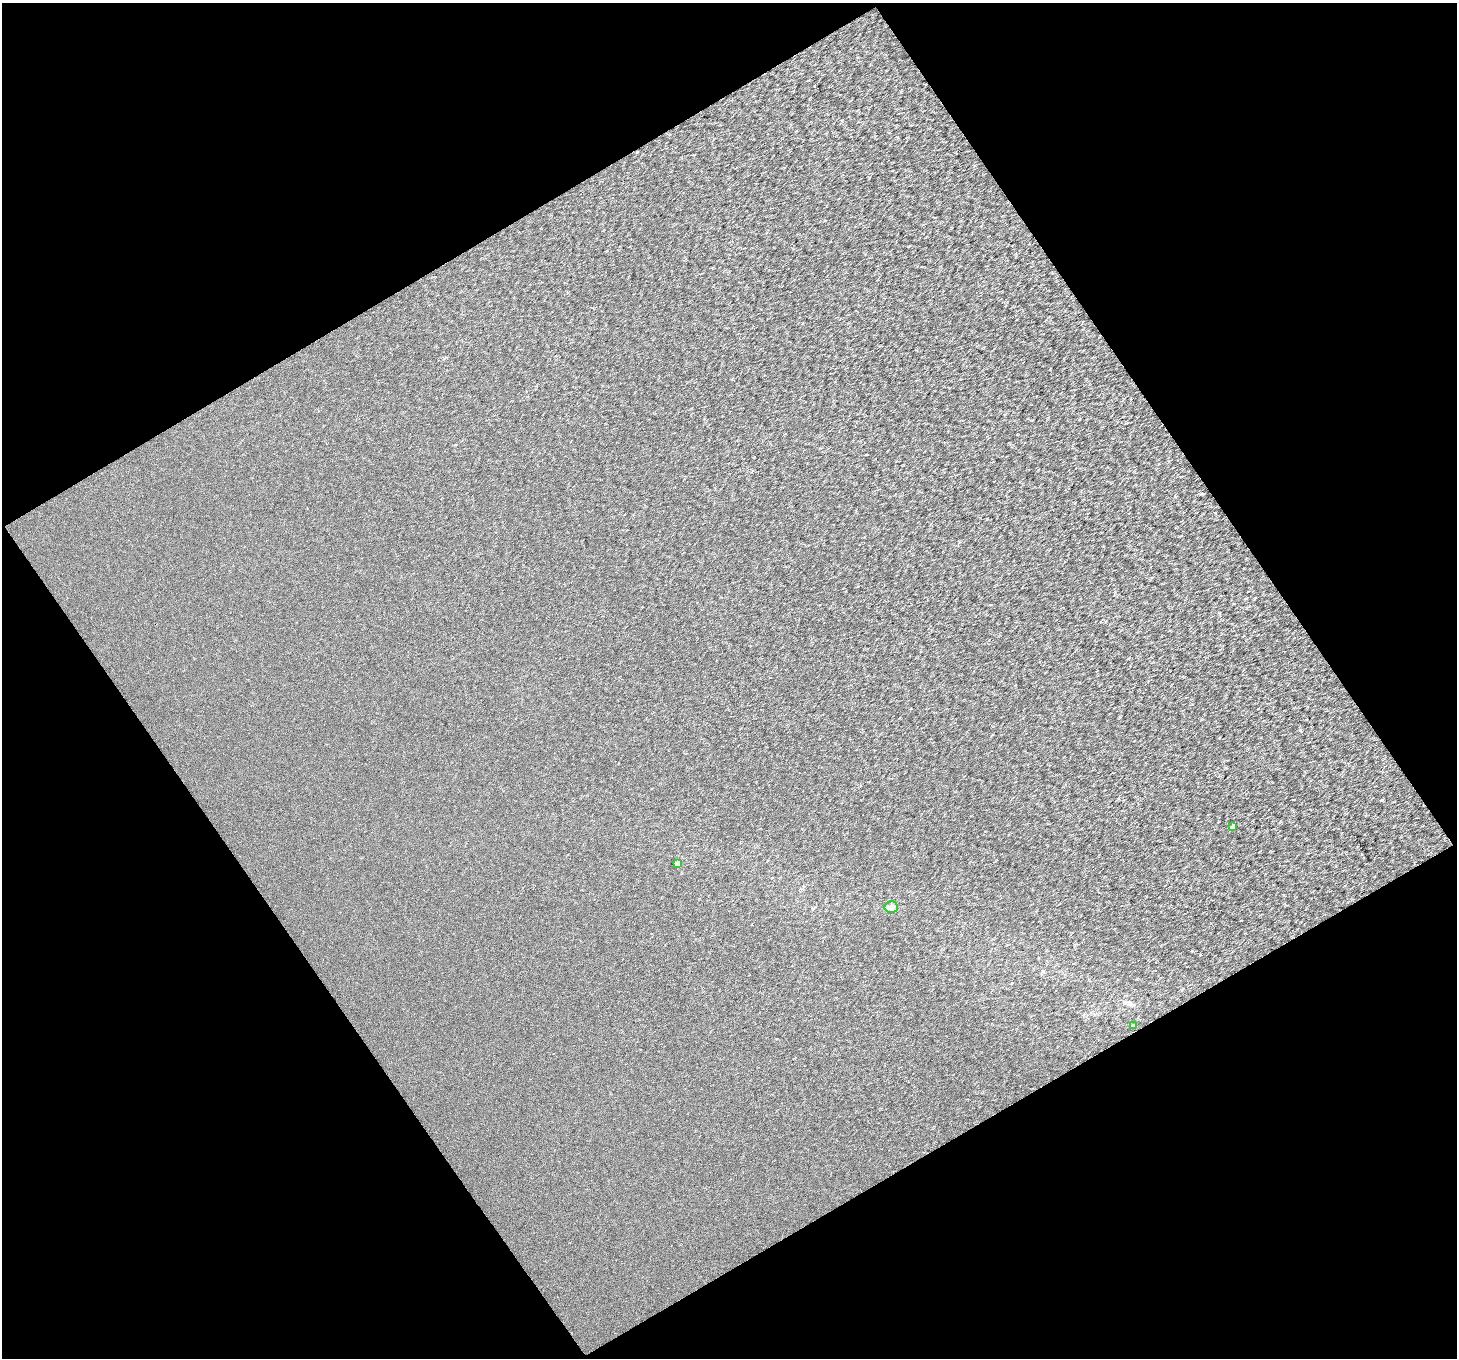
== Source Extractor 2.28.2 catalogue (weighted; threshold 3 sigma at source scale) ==
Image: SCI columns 1-2909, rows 89-2799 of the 2912 x 2870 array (HDU 1 of 3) = the unmasked area's bounding box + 8 px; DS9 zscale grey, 2 x 2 block average (1 PNG px = mean of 2 x 2 image px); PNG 1459 x 1360 px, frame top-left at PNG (2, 3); each listed source drawn as its Kron ellipse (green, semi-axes under 4 px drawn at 4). Shown black and unused: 48% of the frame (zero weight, under 3 of 4 exposures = <1% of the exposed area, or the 3 px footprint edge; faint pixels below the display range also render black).
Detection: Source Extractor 2.28.2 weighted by HDU 2 'WHT'. Background 6.93e-04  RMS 0.0049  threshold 0.0219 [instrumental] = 3 sigma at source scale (4.5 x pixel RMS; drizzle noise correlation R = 1.50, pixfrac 1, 0.0396/0.0396 arcsec/px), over >= 5 px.
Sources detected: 4; all 4 listed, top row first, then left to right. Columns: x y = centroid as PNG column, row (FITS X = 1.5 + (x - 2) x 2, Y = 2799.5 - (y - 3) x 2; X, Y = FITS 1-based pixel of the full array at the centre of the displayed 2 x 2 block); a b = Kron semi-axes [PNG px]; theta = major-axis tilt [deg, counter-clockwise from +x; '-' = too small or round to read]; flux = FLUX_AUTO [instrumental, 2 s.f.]
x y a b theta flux
1233 826 3 2 - 8.8
678 863 3 2 - 9.1
891 907 7 5 -3 4.7
1133 1025 4 3 - 1.5